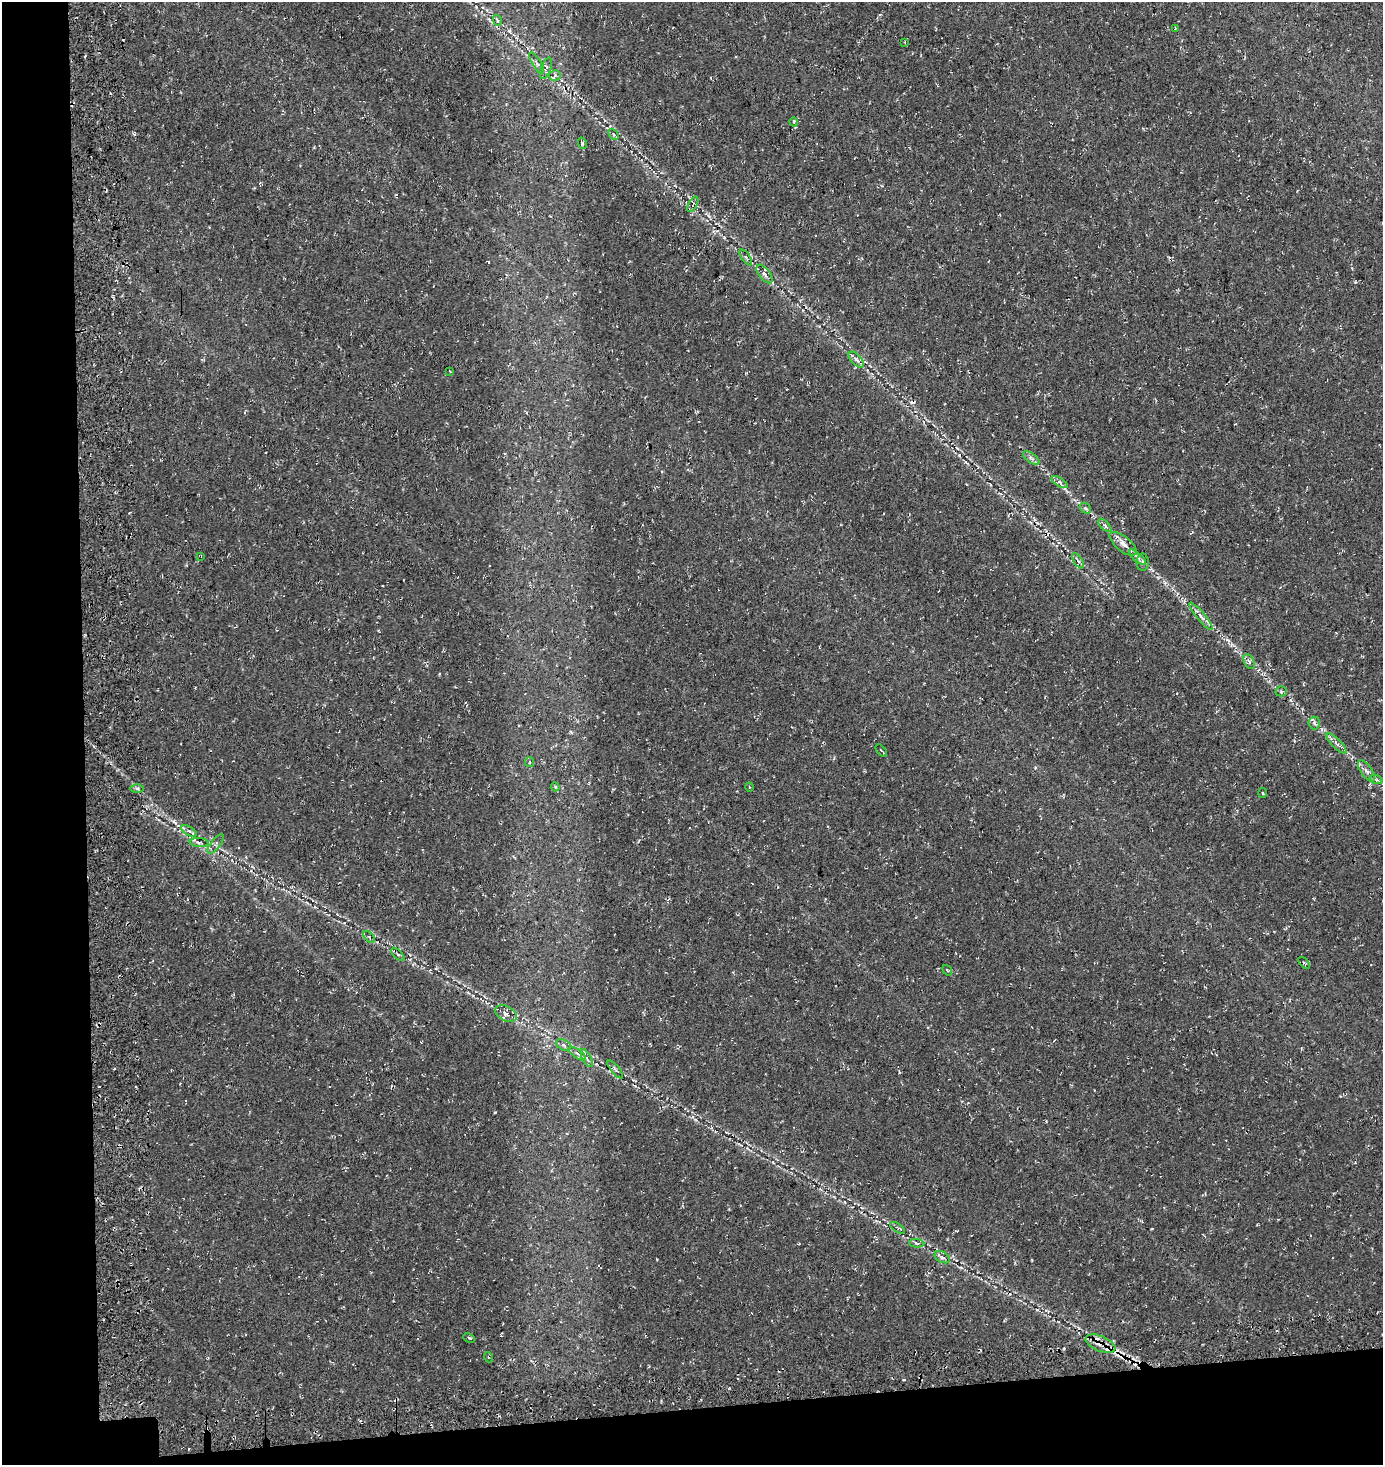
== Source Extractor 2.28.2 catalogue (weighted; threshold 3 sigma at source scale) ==
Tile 7 of 3 x 3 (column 1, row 3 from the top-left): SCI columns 180-1560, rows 170-1632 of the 4461 x 4729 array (HDU 1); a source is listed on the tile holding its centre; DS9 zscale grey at full resolution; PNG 1385 x 1467 px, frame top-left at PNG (2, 2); each listed source drawn as its Kron ellipse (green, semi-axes under 4 px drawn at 4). Shown black and unused: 10% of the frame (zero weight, under 3 of 4 exposures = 13% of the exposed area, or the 3 px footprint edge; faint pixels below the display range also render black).
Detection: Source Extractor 2.28.2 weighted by HDU 2 'WHT'; one run over the whole footprint, this tile lists its part. Background 0.0444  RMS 0.0046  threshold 0.0206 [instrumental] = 3 sigma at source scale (4.5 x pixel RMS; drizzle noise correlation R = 1.50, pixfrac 1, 0.0396/0.0396 arcsec/px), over >= 5 px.
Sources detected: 60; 6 cosmic-ray / hot-pixel residue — neither listed nor drawn; the other 54 listed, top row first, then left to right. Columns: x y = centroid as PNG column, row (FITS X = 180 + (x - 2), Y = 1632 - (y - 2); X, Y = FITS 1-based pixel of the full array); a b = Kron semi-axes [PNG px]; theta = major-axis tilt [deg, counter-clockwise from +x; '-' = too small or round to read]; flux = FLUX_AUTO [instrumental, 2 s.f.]
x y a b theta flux
497 20 5 3 - 0.53
1175 29 3 2 - 0.31
905 42 2 2 - 0.4
537 63 12 4 -59 1.6
546 68 11 4 70 1.6
555 75 5 5 - 0.98
794 122 4 3 - 0.44
614 134 6 3 -47 0.63
582 143 6 3 -73 0.55
693 204 8 2 62 0.61
746 257 9 2 -55 0.62
764 274 11 5 -51 1.9
856 359 10 5 -47 1.5
450 372 4 3 - 0.42
1031 458 10 4 -36 1.4
1059 482 9 4 -31 1.2
1085 508 6 4 -43 0.8
1105 525 8 3 -45 0.86
1123 544 16 7 -40 3.1
201 556 3 3 - 0.32
1137 557 10 3 -40 1.2
1078 561 8 3 -56 0.99
1143 562 8 6 -88 1.3
1201 616 17 4 -50 2.3
1249 662 8 5 -65 1.2
1281 691 5 5 - 0.83
1314 723 6 5 - 1.1
1336 743 13 4 -45 1.8
881 751 7 2 -50 0.4
530 762 5 4 - 0.75
1367 771 12 5 -54 2
1376 779 7 4 -21 0.8
555 787 4 3 - 0.68
749 787 4 3 - 0.42
137 788 6 4 0 0.9
1263 793 5 3 - 0.41
189 831 8 3 -30 1.1
199 842 10 4 -4 0.82
216 844 12 5 53 1.6
369 937 7 4 -45 0.8
398 954 8 3 -45 0.76
1304 963 7 2 -46 0.47
947 970 6 3 -54 0.45
506 1013 12 7 -27 2.5
564 1045 8 5 -28 1.3
577 1054 10 2 -36 0.99
587 1058 10 4 -62 1.3
615 1069 11 4 -50 1.2
898 1228 8 4 -33 1
917 1243 7 3 -4 0.71
942 1257 8 5 -29 1.4
469 1338 6 4 -25 0.58
1100 1344 16 7 -22 4.8
488 1357 5 3 - 0.49
Overlapping masked pixels (flux is a lower limit): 1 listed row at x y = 1100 1344
Unlisted compact peaks at least as high as the median listed source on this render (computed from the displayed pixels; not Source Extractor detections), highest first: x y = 495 1112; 959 455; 174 821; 1355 282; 134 134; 709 216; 1032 1260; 1037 1310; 1035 768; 509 31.